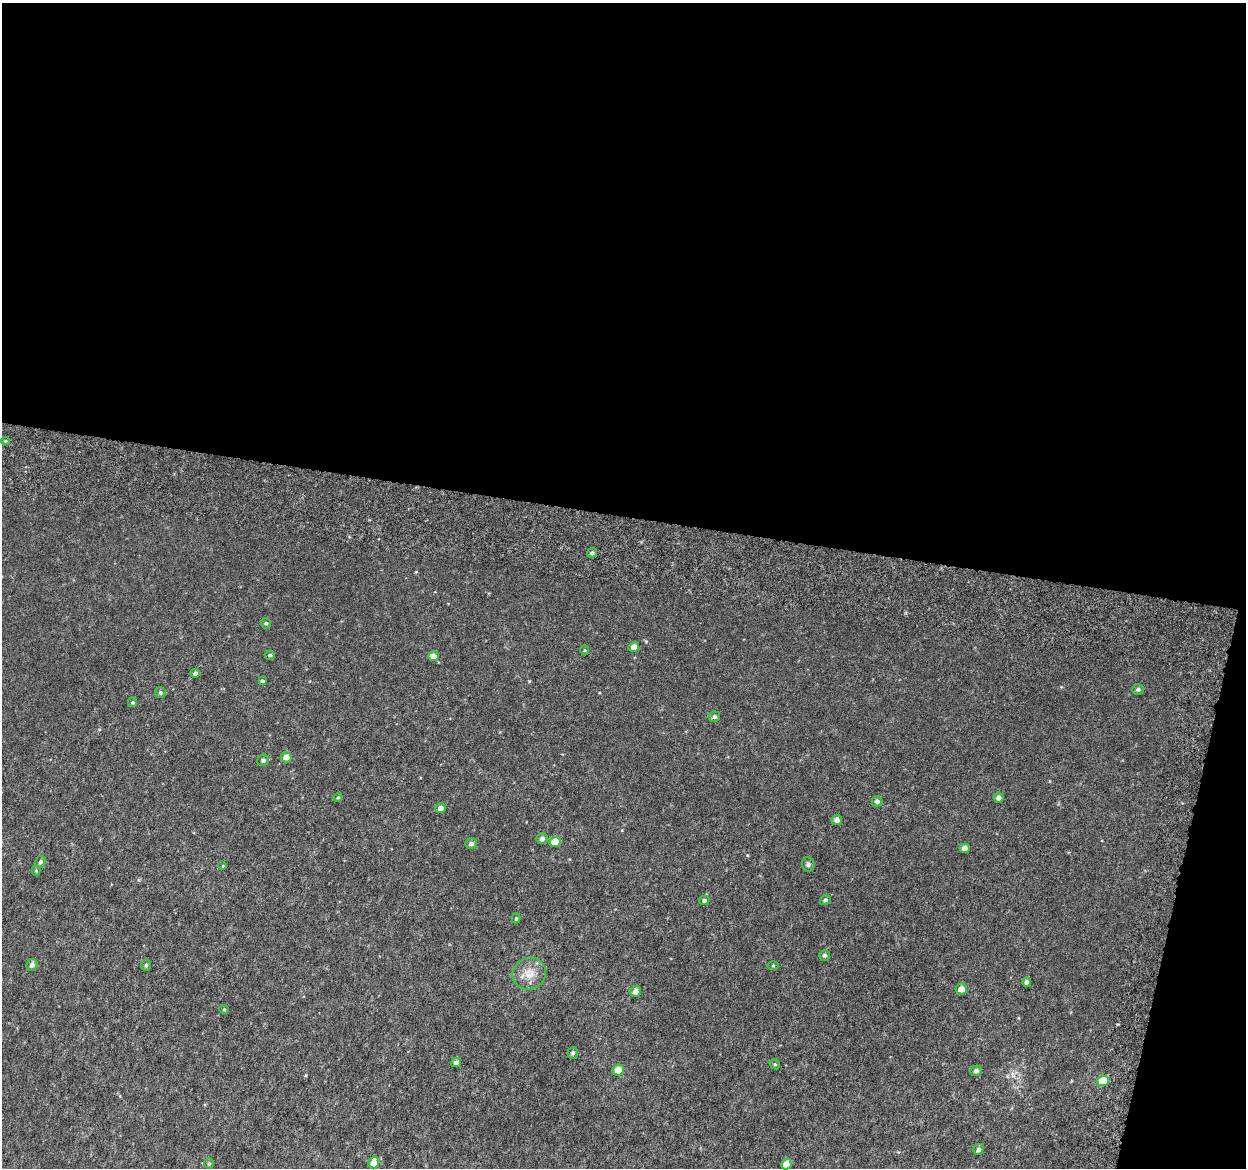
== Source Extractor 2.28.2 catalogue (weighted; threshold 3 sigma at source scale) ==
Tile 4 of 4 x 4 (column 4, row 1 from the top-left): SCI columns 3783-5026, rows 3805-4970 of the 5084 x 5337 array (HDU 1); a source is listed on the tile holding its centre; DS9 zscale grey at full resolution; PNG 1248 x 1170 px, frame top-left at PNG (2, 3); each listed source drawn as its Kron ellipse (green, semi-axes under 4 px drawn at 4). Shown black and unused: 47% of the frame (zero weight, under 6 of 12 exposures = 5% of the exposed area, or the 3 px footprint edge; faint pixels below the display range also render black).
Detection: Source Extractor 2.28.2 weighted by HDU 2 'WHT'; one run over the whole footprint, this tile lists its part. Background 0.00174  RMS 0.0014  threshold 0.00566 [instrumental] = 3 sigma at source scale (4.09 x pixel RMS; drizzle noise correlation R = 1.36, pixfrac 0.8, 0.0396/0.0396 arcsec/px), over >= 5 px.
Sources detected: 50; all 50 listed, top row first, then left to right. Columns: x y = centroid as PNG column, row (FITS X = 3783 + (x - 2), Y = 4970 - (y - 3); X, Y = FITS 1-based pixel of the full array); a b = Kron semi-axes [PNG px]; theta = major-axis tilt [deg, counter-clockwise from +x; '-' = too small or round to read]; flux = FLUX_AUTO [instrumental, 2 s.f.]
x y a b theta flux
5 441 4 4 - 0.15
592 553 5 4 - 0.31
266 623 5 5 - 0.21
634 647 5 4 - 0.85
585 650 5 3 - 0.13
270 655 5 4 - 0.24
433 656 5 5 - 1
195 673 4 4 - 0.33
262 681 4 4 - 0.24
1138 689 6 5 - 0.29
160 693 5 5 - 0.22
133 702 4 4 - 0.18
714 717 6 5 - 0.33
286 757 5 5 - 0.94
263 760 6 5 - 0.32
338 797 4 4 - 0.12
999 798 5 5 - 0.53
877 801 5 5 - 0.4
440 808 5 4 - 0.68
837 820 5 5 - 0.57
542 839 5 5 - 0.49
555 842 5 5 - 2.2
471 844 6 5 - 0.4
965 848 5 4 - 0.73
40 862 6 5 - 0.29
808 864 7 6 - 0.35
223 866 4 3 - 0.1
36 871 5 4 - 0.14
704 900 5 5 - 0.28
825 900 6 5 - 0.29
516 918 5 4 - 0.18
824 955 5 5 - 0.3
32 965 6 5 - 0.52
146 965 5 4 - 0.2
773 966 6 4 1 0.13
529 974 17 16 - 1.8
1027 982 5 4 - 0.33
961 989 5 5 - 0.91
636 992 5 5 - 0.73
224 1009 5 4 - 0.14
573 1053 6 5 - 0.27
456 1062 5 4 - 0.38
775 1064 5 4 - 0.17
618 1070 6 5 - 1.2
976 1071 6 5 - 0.36
1103 1081 5 5 - 3.3
978 1149 6 5 - 0.41
374 1163 6 5 - 1.5
209 1164 5 4 - 0.19
786 1164 5 5 - 1.4